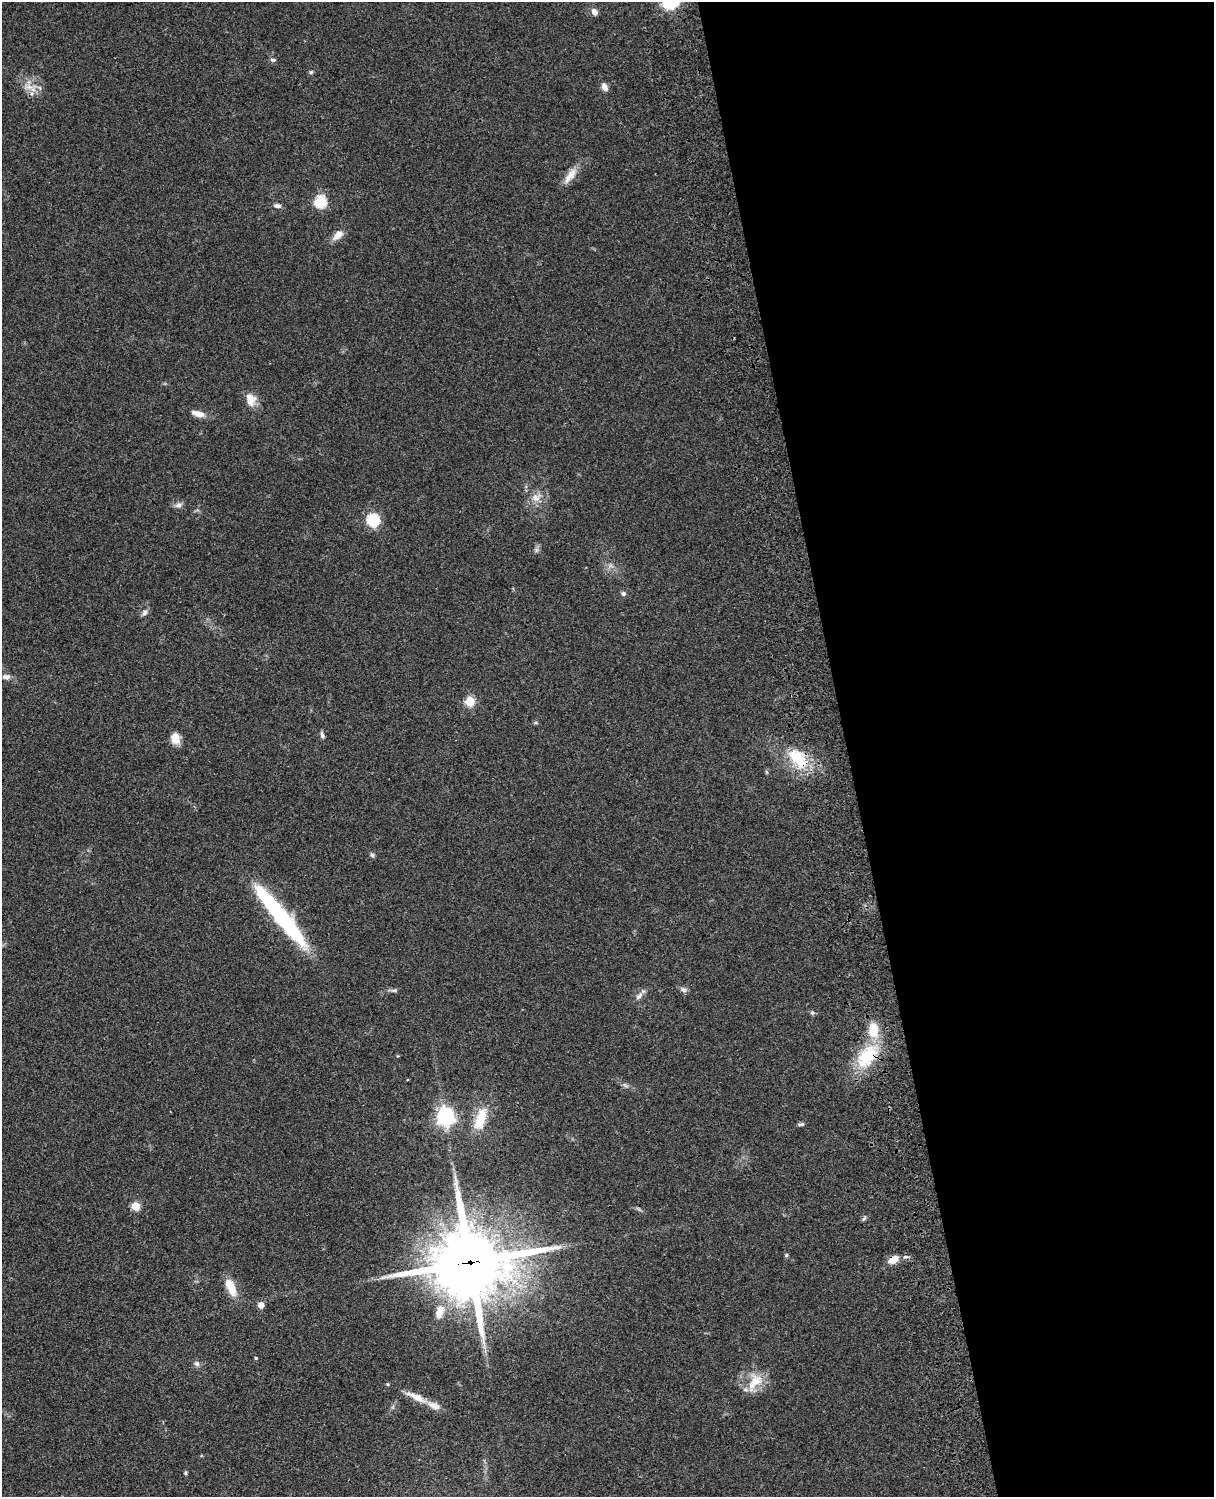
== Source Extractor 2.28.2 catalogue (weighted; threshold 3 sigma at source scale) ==
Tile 8 of 4 x 3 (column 4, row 2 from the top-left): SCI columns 3756-4967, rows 1773-3267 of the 5085 x 4926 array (HDU 1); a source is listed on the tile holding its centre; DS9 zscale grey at full resolution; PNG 1216 x 1499 px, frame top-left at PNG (2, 2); no overlay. Shown black and unused: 30% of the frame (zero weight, under 3 of 4 exposures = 6% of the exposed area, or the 3 px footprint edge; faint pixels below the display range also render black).
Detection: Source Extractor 2.28.2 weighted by HDU 2 'WHT'; one run over the whole footprint, this tile lists its part. Background 0.107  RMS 0.0065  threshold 0.0291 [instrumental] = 3 sigma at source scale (4.5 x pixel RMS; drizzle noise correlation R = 1.50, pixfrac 1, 0.05/0.05 arcsec/px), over >= 5 px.
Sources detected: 54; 1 too faint to see at this stretch — not listed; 5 inside a brighter listed object's ellipse — not listed separately; the other 48 listed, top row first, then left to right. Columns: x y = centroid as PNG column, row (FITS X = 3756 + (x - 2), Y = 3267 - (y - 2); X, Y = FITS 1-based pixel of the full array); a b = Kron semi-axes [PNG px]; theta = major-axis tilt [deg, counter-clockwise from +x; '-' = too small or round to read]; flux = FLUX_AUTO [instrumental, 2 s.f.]
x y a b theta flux
671 3 14 10 14 23
594 12 8 7 - 3.3
273 60 8 5 -9 1.3
311 72 5 5 - 1
29 87 20 8 -3 6.7
605 87 9 6 -62 4.1
570 176 26 9 54 7.7
320 202 6 6 - 60
277 206 10 6 -5 2.4
338 235 15 9 42 5.9
250 402 15 12 25 6
198 414 18 7 -16 5.7
535 498 12 11 - 6
178 505 12 7 14 2.6
373 520 6 6 - 78
536 550 7 4 89 1.5
611 566 7 4 -19 1.6
623 593 6 6 - 1.6
144 613 9 7 43 2.3
6 677 11 7 -4 2.8
470 701 5 5 - 36
322 735 10 5 -71 1.8
175 739 13 10 -74 6.4
798 758 35 18 -47 27
372 855 7 5 -34 1.3
281 916 75 12 -51 98
394 990 9 5 4 1.6
683 990 10 6 -19 2.2
639 996 13 6 52 3.2
812 1013 6 5 - 1.2
867 1056 37 21 52 34
625 1085 10 4 -30 1.7
445 1117 7 7 - 270
480 1119 28 12 70 19
800 1124 8 4 9 1.4
136 1206 5 5 - 25
864 1218 7 4 54 1.1
786 1255 5 5 - 0.92
893 1260 14 9 33 6.9
469 1263 27 24 6 5400
231 1287 21 9 -68 12
261 1305 6 6 - 4.3
440 1312 22 12 72 11
256 1358 4 3 - 0.79
197 1364 8 7 - 2
755 1382 30 17 58 15
416 1397 32 8 -25 9.6
185 1473 5 5 - 0.79
Overlapping masked pixels (flux is a lower limit): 4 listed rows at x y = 798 758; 867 1056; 893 1260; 469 1263
Isophote crosses this tile's border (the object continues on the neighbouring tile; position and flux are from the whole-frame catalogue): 1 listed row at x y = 671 3